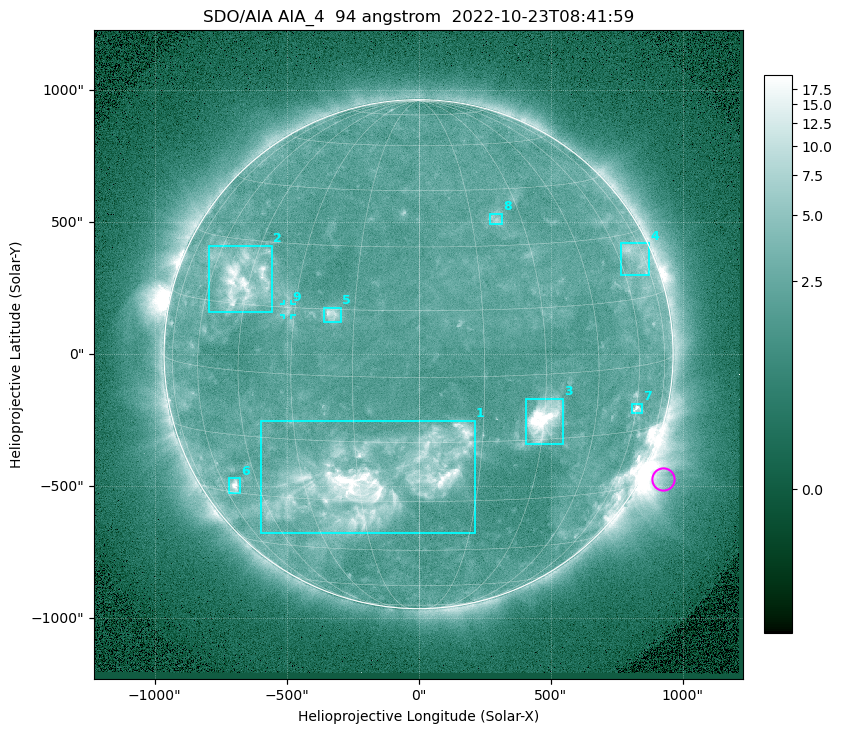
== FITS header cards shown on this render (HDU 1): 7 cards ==
TELESCOP= 'SDO/AIA '           / For AIA: SDO/AIA
INSTRUME= 'AIA_4   '           / For AIA: AIA_ATA1, AIA_ATA2, AIA_ATA3 or AIA_AT
WAVELNTH=                   94 / [angstrom] Wavelength
WAVEUNIT= 'angstrom'           / Wavelength unit: angstrom
DATE-OBS= '2022-10-23T08:41:59.121' / [ISO] Date when observation started; ISO 8
CTYPE1  = 'HPLN-TAN'           / CTYPE1: HPLN
CTYPE2  = 'HPLT-TAN'           / CTYPE2: HPLT

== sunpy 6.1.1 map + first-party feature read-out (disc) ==
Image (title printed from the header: SDO/AIA AIA_4  94 angstrom  2022-10-23T08:41:59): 1024 x 1024 px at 2.4 arcsec/px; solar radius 964 arcsec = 402 px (full disc in frame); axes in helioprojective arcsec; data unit not stated in the header (colour bar unlabelled)
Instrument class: DISC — disc imager (sunpy class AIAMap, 94 A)
Bright regions (active regions / flare kernels): reference = the median radial profile (limb darkening/brightening removed); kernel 9 px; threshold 5 sigma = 2.84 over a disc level ~2.16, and >= 1.15x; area >= 12 px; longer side >= 10 px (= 24 arcsec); searched inside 0.97 R_sun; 9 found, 9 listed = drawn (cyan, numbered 1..; 1 of them under ~33 arcsec drawn as corner ticks so the feature stays visible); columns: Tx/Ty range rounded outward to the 5 arcsec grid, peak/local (2 s.f.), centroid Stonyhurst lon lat
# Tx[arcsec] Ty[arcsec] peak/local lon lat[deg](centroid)
1 -595..215 -680..-250 12 -11 -25
2 -795..-555 155..410 8.4 -47 +21
3 405..550 -340..-165 15 +30 -10
4 765..875 300..420 3.7 +70 +24
5 -360..-295 120..175 5 -20 +14
6 -720..-675 -525..-470 7.4 -55 -28
7 805..850 -225..-185 4.8 +60 -10
8 265..320 490..535 3.2 +22 +37
9 -510..-480 145..190 2.7 -32 +14
Off-limb structures (1.02-1.3 R_sun): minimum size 162 px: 7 found; the strongest spans PA ~225..265 deg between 1.02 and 1.3 R_sun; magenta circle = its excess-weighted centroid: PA ~245 deg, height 1.08 R_sun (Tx ~925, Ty ~-470 arcsec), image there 3.5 x the reference